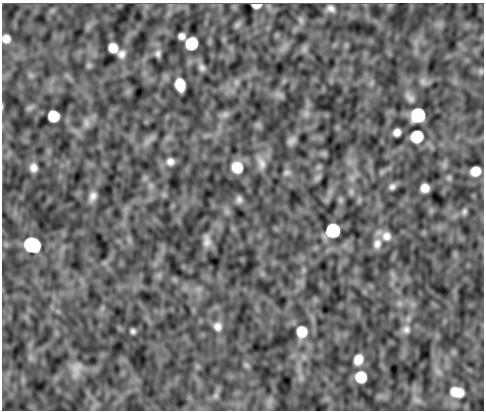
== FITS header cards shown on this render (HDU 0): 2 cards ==
NAXIS1  =                  482
NAXIS2  =                  408

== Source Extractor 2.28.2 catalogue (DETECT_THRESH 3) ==
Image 482 x 408 px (HDU 0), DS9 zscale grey, 1 PNG px = 1 image px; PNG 486 x 412 px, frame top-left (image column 1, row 408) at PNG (2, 3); no overlay
Background -1.65e-05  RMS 5.0e-04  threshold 0.0015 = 3 sigma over >= 5 px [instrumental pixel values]
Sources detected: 56; all 56 listed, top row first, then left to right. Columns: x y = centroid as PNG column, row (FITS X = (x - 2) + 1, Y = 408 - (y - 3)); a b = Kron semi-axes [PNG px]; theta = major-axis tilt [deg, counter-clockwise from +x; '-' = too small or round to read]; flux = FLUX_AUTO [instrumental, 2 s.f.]
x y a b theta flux
256 5 8 4 0 0.32
331 8 10 7 -21 0.16
301 20 9 5 -71 0.097
237 25 8 6 45 0.086
182 36 6 6 - 0.17
6 39 7 7 - 0.26
191 43 9 8 - 1.4
113 48 8 7 - 0.42
304 49 7 6 - 0.11
121 54 9 9 - 0.2
158 54 8 7 - 0.12
89 65 7 6 - 0.073
202 68 10 8 -57 0.13
481 71 7 5 45 0.059
423 81 9 9 - 0.15
236 82 7 6 - 0.097
180 85 11 8 -75 0.67
410 98 15 8 -52 0.19
225 114 10 8 1 0.13
306 114 7 7 - 0.13
418 115 9 9 - 3.1
53 116 8 8 - 1
86 123 13 8 -84 0.18
397 132 7 6 - 0.22
417 136 9 9 - 1.3
292 141 10 6 42 0.16
170 162 9 9 - 0.19
261 163 20 10 -70 0.33
237 167 12 11 - 0.77
33 168 10 8 -83 0.24
475 171 8 8 - 0.53
287 172 9 8 - 0.12
318 178 11 6 41 0.099
449 178 7 6 - 0.073
392 186 8 6 51 0.13
425 188 8 7 - 0.32
351 192 8 6 -70 0.099
93 196 12 8 71 0.21
239 200 9 8 - 0.13
340 200 7 6 - 0.077
464 211 9 6 77 0.09
333 230 9 9 - 3.3
386 236 12 12 - 0.3
207 241 15 8 -86 0.23
377 244 15 11 73 0.29
32 245 10 9 - 5.7
217 326 11 10 - 0.24
406 330 11 11 - 0.22
133 331 5 4 - 0.084
302 332 11 10 - 0.72
358 359 9 8 - 0.42
246 365 8 5 -45 0.08
76 369 25 13 75 0.41
361 377 9 8 - 0.94
457 392 16 11 -13 0.69
216 396 8 7 - 0.1
At the frame edge (FLAGS 8, measured only in part): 2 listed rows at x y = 256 5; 6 39